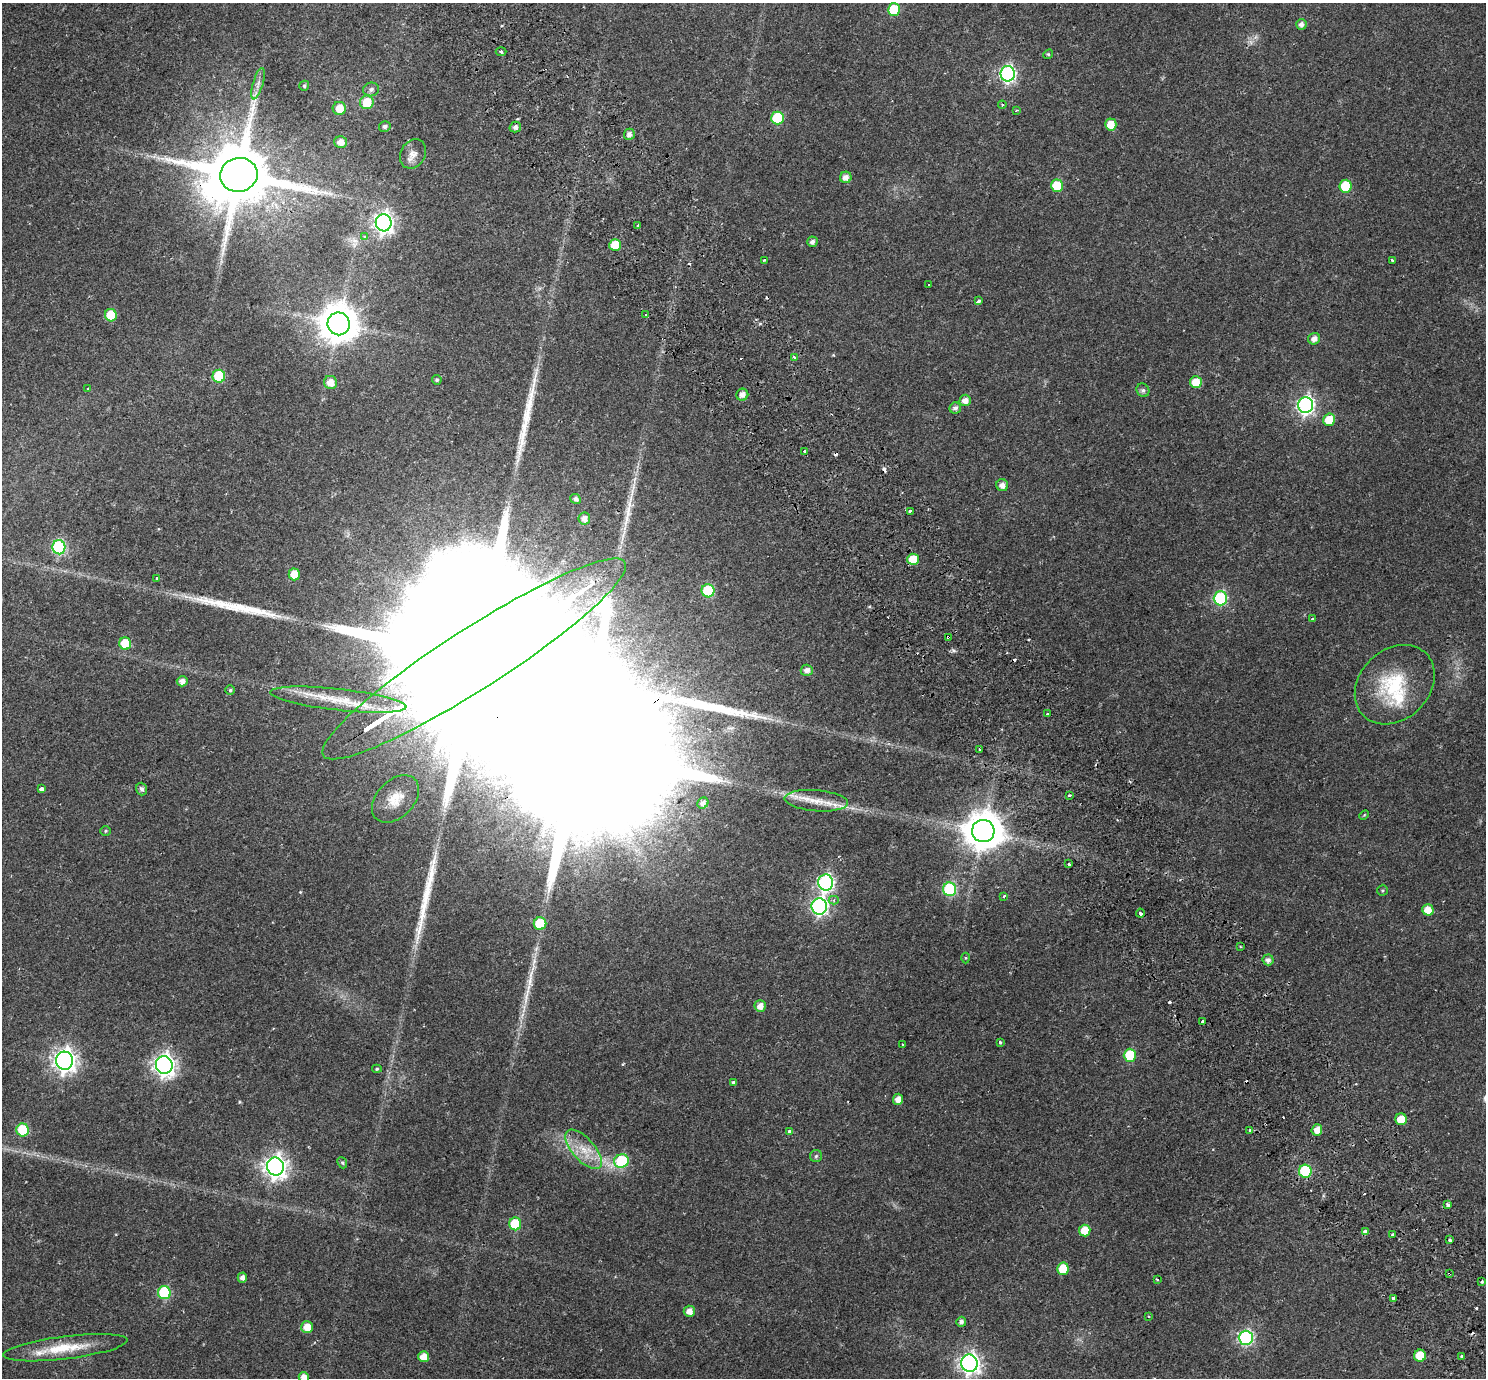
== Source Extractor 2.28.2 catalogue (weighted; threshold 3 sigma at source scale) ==
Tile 6 of 4 x 4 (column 2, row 2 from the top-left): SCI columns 1552-3035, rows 2975-4350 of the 6075 x 6008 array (HDU 1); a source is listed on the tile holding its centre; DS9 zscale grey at full resolution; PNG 1488 x 1380 px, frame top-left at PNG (2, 3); each listed source drawn as its Kron ellipse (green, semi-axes under 4 px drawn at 4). Shown black and unused: <1% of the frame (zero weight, under 2 of 3 exposures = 5% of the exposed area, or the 3 px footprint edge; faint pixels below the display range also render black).
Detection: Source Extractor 2.28.2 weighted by HDU 2 'WHT'; one run over the whole footprint, this tile lists its part. Background 0.0554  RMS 0.0045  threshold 0.0201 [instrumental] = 3 sigma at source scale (4.5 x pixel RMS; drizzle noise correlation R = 1.50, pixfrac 1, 0.0396/0.0396 arcsec/px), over >= 5 px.
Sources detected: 161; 2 inside a brighter object's white glare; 14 cosmic-ray / hot-pixel residue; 7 long thin detections or spike segments (spike, bleed or trail) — neither listed nor drawn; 1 inside a brighter listed object's ellipse — not listed separately; the other 137 listed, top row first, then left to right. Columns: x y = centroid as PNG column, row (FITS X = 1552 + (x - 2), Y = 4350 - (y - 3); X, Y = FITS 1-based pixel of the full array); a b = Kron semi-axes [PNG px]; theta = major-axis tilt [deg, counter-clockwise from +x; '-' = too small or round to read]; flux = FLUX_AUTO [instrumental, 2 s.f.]
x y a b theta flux
894 10 6 6 - 19
1301 24 5 5 - 1.8
501 52 5 3 - 0.56
1048 54 5 4 - 0.52
1008 74 8 7 - 94
258 84 16 5 73 2
304 86 5 4 - 0.71
371 89 8 6 17 1.5
367 102 7 6 - 11
1002 105 4 4 - 0.44
339 108 6 6 - 6
1017 110 4 3 - 0.33
778 118 6 6 - 22
1111 124 6 5 - 5.8
385 126 6 5 - 1.2
515 127 5 5 - 1.4
629 134 5 5 - 1.9
341 142 6 6 - 3.3
413 154 15 12 60 3.3
239 175 19 17 11 4500
846 177 6 5 - 2.6
1057 186 6 6 - 14
1345 186 6 6 - 15
384 223 8 8 - 180
638 225 3 3 - 2.1
365 237 4 3 - 0.92
812 242 5 5 - 1.5
615 245 6 6 - 9.2
765 260 3 2 - 0.84
1392 260 3 2 - 0.45
929 284 2 2 - 0.36
979 301 4 3 - 1.4
111 315 6 6 - 15
646 315 3 3 - 1.8
339 324 11 11 - 1000
1314 339 6 5 - 2.5
794 357 4 3 - 1.3
219 376 6 6 - 25
437 380 5 4 - 0.74
330 382 7 6 - 3.8
1196 382 6 6 - 7.7
88 388 3 2 - 0.32
1143 390 7 6 - 0.99
742 395 6 6 - 2.5
965 400 5 5 - 2.7
1306 405 8 7 - 130
955 408 6 5 - 1.5
1329 420 6 6 - 8
804 451 3 3 - 0.9
1002 485 6 6 - 2.5
575 499 5 5 - 1.4
910 511 3 3 - 1
584 519 6 6 - 2.3
59 547 7 6 - 52
913 559 6 5 - 8.8
294 574 6 5 - 7.5
157 578 3 3 - 1.3
708 591 6 6 - 24
1220 598 7 6 - 45
1312 619 3 3 - 0.7
948 637 3 3 - 0.57
125 644 6 6 - 13
474 659 179 30 33 100000
807 670 6 5 - 2.1
182 681 5 5 - 2.5
1395 685 44 35 44 29
230 690 5 5 - 0.59
338 700 68 10 -6 17
1047 714 2 2 - 0.45
979 749 3 2 - 0.39
41 789 4 4 - 7.7
142 789 6 5 - 1.2
1070 795 4 3 - 0.56
395 799 28 18 46 9.5
816 801 32 10 -5 8.6
703 803 6 5 - 1.5
1364 815 5 3 - 0.4
105 831 5 5 - 0.51
983 831 11 11 - 1100
1069 864 4 2 - 0.42
826 883 8 7 - 110
950 889 7 6 - 45
1382 890 6 5 - 0.58
1004 896 3 3 - 1
834 900 5 4 - 1.2
819 906 8 7 - 120
1428 910 6 5 - 5
1140 913 4 3 - 1.2
540 924 6 6 - 16
1240 947 4 2 - 0.37
965 958 5 3 - 0.38
1268 960 5 5 - 1.6
760 1006 6 5 - 3
1203 1022 4 3 - 11
1000 1042 4 3 - 1.6
903 1044 3 3 - 0.81
1130 1055 6 6 - 18
65 1061 9 8 - 280
164 1065 9 8 - 240
377 1069 5 4 - 0.54
733 1083 4 3 - 5.6
898 1099 5 5 - 3
1401 1119 6 5 - 7.3
23 1130 6 6 - 21
1250 1130 3 3 - 1.6
1317 1130 5 5 - 4.1
790 1132 4 3 - 2.7
584 1149 24 11 -48 8.8
816 1156 6 6 - 0.8
621 1161 7 6 - 29
342 1163 6 4 -67 0.6
275 1167 9 8 - 280
1305 1171 6 6 - 30
1448 1205 4 3 - 2.2
515 1224 6 6 - 18
1085 1230 6 5 - 6.7
1365 1231 3 3 - 5.8
1393 1235 3 3 - 3.7
1449 1240 4 3 - 1.6
1063 1269 6 6 - 9.8
1450 1273 3 2 - 0.66
242 1278 5 4 - 1.7
1157 1279 3 3 - 0.59
1482 1281 3 3 - 0.63
164 1293 6 6 - 36
1393 1298 3 3 - 2.6
689 1311 5 5 - 2.6
1148 1316 3 2 - 0.32
961 1322 5 5 - 1.4
307 1327 6 6 - 4.9
1246 1338 7 7 - 74
65 1348 63 11 7 15
1420 1356 6 6 - 9.7
1462 1356 3 3 - 1.2
423 1357 5 5 - 4.5
969 1363 8 8 - 200
304 1377 5 5 - 2.6
Overlapping masked pixels (flux is a lower limit): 5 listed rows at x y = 239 175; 948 637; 474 659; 1305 1171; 1450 1273
Isophote crosses this tile's border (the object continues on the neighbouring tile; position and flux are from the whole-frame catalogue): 1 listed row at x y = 304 1377